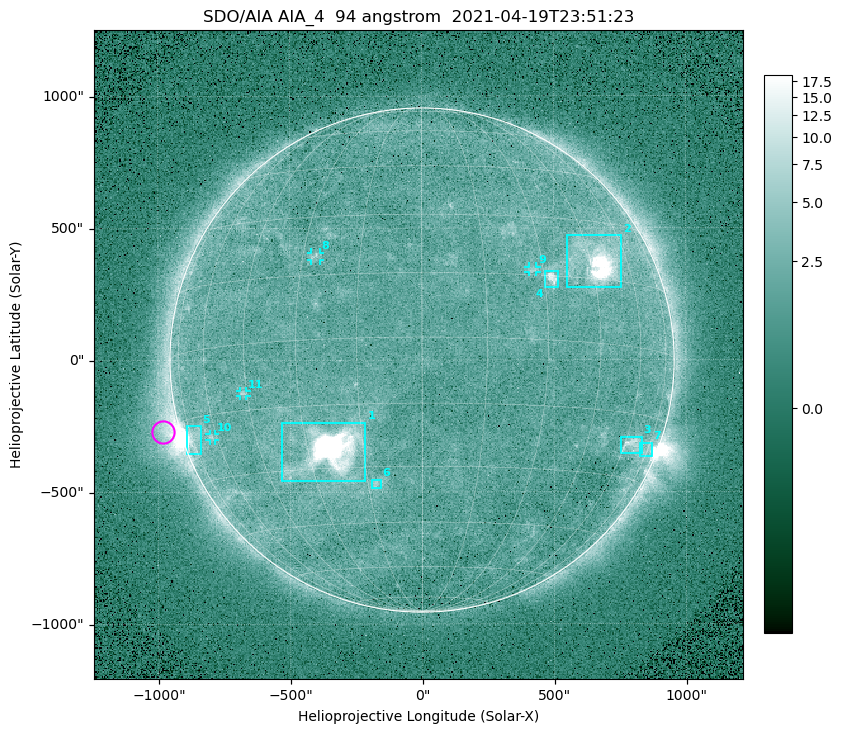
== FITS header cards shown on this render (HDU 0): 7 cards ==
TELESCOP= 'SDO/AIA '
INSTRUME= 'AIA_4   '
WAVELNTH=                   94
WAVEUNIT= 'angstrom'
DATE-OBS= '2021-04-19T23:51:23.12'
CTYPE1  = 'HPLN-TAN'
CTYPE2  = 'HPLT-TAN'

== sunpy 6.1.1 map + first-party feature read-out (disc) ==
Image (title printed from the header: SDO/AIA AIA_4  94 angstrom  2021-04-19T23:51:23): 512 x 512 px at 4.8 arcsec/px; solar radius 955 arcsec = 199 px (full disc in frame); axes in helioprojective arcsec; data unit not stated in the header (colour bar unlabelled)
Orientation: roll -0.138 deg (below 1 deg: not rotated)
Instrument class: DISC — disc imager (sunpy class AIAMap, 94 A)
Bright regions (active regions / flare kernels): reference = the median radial profile (limb darkening/brightening removed); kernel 5 px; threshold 5 sigma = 2.58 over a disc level ~1.79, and >= 1.15x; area >= 9 px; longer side >= 5 px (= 24 arcsec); searched inside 0.97 R_sun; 11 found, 11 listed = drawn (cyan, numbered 1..; 4 of them under ~33 arcsec drawn as corner ticks so the feature stays visible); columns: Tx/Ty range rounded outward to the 10 arcsec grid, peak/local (2 s.f.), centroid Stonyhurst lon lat
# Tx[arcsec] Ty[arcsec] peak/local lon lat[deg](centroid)
1 -540..-210 -460..-230 1852 -24 -26
2 550..760 270..470 35 +47 +19
3 750..830 -360..-290 4.4 +64 -22
4 460..520 270..340 6.7 +32 +14
5 -900..-840 -360..-250 6.4 -73 -20
6 -190..-160 -490..-450 3.1 -13 -34
7 820..870 -370..-310 2.9 +74 -23
8 -420..-380 380..410 3.1 -27 +20
9 400..440 330..360 2.9 +27 +16
10 -810..-780 -300..-280 2.9 -63 -20
11 -690..-660 -140..-110 3.2 -46 -11
Off-limb structures (1.02-1.3 R_sun): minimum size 50 px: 7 found; the strongest spans PA ~90..115 deg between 1.02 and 1.21 R_sun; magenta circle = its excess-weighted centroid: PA ~105 deg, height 1.07 R_sun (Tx ~-980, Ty ~-270 arcsec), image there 4.6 x the reference